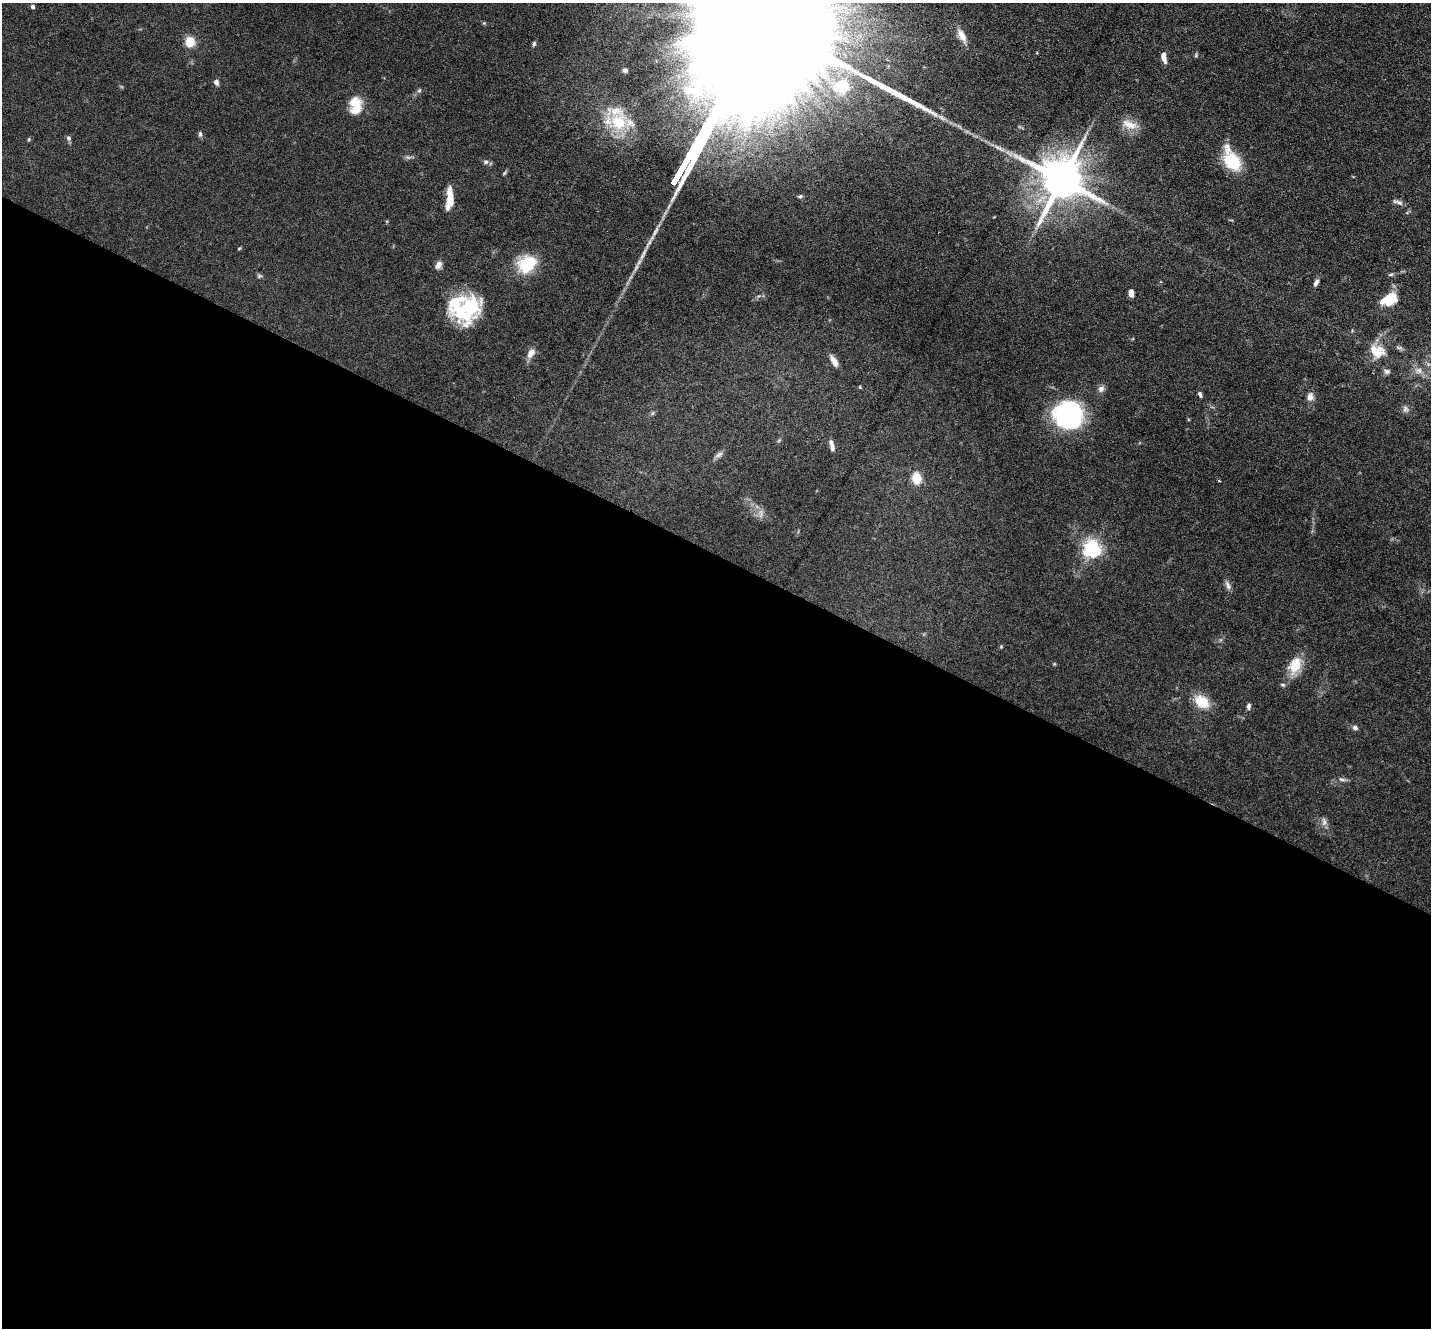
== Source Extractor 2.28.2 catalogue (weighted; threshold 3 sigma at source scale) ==
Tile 14 of 4 x 4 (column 2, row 4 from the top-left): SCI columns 1430-2858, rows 143-1468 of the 5716 x 5726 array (HDU 1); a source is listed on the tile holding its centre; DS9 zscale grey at full resolution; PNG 1433 x 1330 px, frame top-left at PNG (2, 3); no overlay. Shown black and unused: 58% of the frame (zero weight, under 3 of 6 exposures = <1% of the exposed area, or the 3 px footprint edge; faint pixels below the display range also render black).
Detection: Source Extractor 2.28.2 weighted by HDU 2 'WHT'; one run over the whole footprint, this tile lists its part. Background 0.0632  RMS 0.0045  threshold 0.0185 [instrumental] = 3 sigma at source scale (4.09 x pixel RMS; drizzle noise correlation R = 1.36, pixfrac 0.8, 0.05/0.05 arcsec/px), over >= 5 px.
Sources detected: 66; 2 inside a brighter object's white glare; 2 long thin detections or spike segments (spike, bleed or trail) — not listed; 6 inside a brighter listed object's ellipse — not listed separately; the other 56 listed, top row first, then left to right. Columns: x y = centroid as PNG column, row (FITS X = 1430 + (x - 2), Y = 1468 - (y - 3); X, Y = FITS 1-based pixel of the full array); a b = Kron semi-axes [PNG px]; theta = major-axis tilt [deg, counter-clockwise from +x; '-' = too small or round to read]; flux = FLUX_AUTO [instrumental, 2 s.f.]
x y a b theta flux
33 6 4 4 - 1.1
962 36 21 8 -61 3.9
190 42 6 6 - 12
534 44 6 4 70 0.69
1196 55 8 3 78 0.55
1164 57 14 6 -77 2.6
625 70 4 4 - 1.1
216 82 8 6 -74 1.3
842 86 6 6 - 54
419 90 6 5 - 0.8
355 106 21 13 90 8.8
942 118 8 4 -37 1.2
617 122 29 19 -13 19
1129 124 25 11 -21 5.6
200 134 7 5 -84 1
68 138 7 5 -29 0.8
408 157 7 4 -18 0.86
1232 161 21 16 -49 16
486 162 6 6 - 1
504 173 6 5 - 0.57
1062 179 13 12 - 1600
800 196 6 4 10 0.69
450 198 25 7 86 6.8
1398 202 16 5 -19 1.6
527 264 25 19 33 15
438 265 10 7 58 2.2
1391 274 7 4 28 0.72
259 276 7 5 -7 0.71
1316 282 8 5 59 1.5
1131 293 6 4 -83 3.1
1389 299 20 12 25 11
461 314 38 19 -36 19
1376 352 24 15 -26 8.2
531 353 13 8 57 3.1
834 361 14 6 -61 2.9
1387 371 9 7 -2 1.4
1419 371 10 9 - 2.6
860 387 4 4 - 0.42
1101 389 9 8 - 1.7
1200 394 7 4 -64 1
1310 397 9 7 81 2.7
1405 409 10 7 -72 1.5
1069 415 22 19 -6 76
831 443 12 6 -61 1.8
719 455 13 5 34 1.5
916 478 9 7 -83 9.7
1219 481 3 3 - 0.34
761 513 12 3 90 1.1
1092 549 6 6 - 130
1228 585 14 6 -64 1.7
1295 665 24 15 65 8.9
1202 702 18 13 -34 9.4
1249 706 7 4 81 1.2
1355 728 7 5 -24 1.2
1342 780 10 5 -2 1.3
1324 822 12 6 -84 1.7